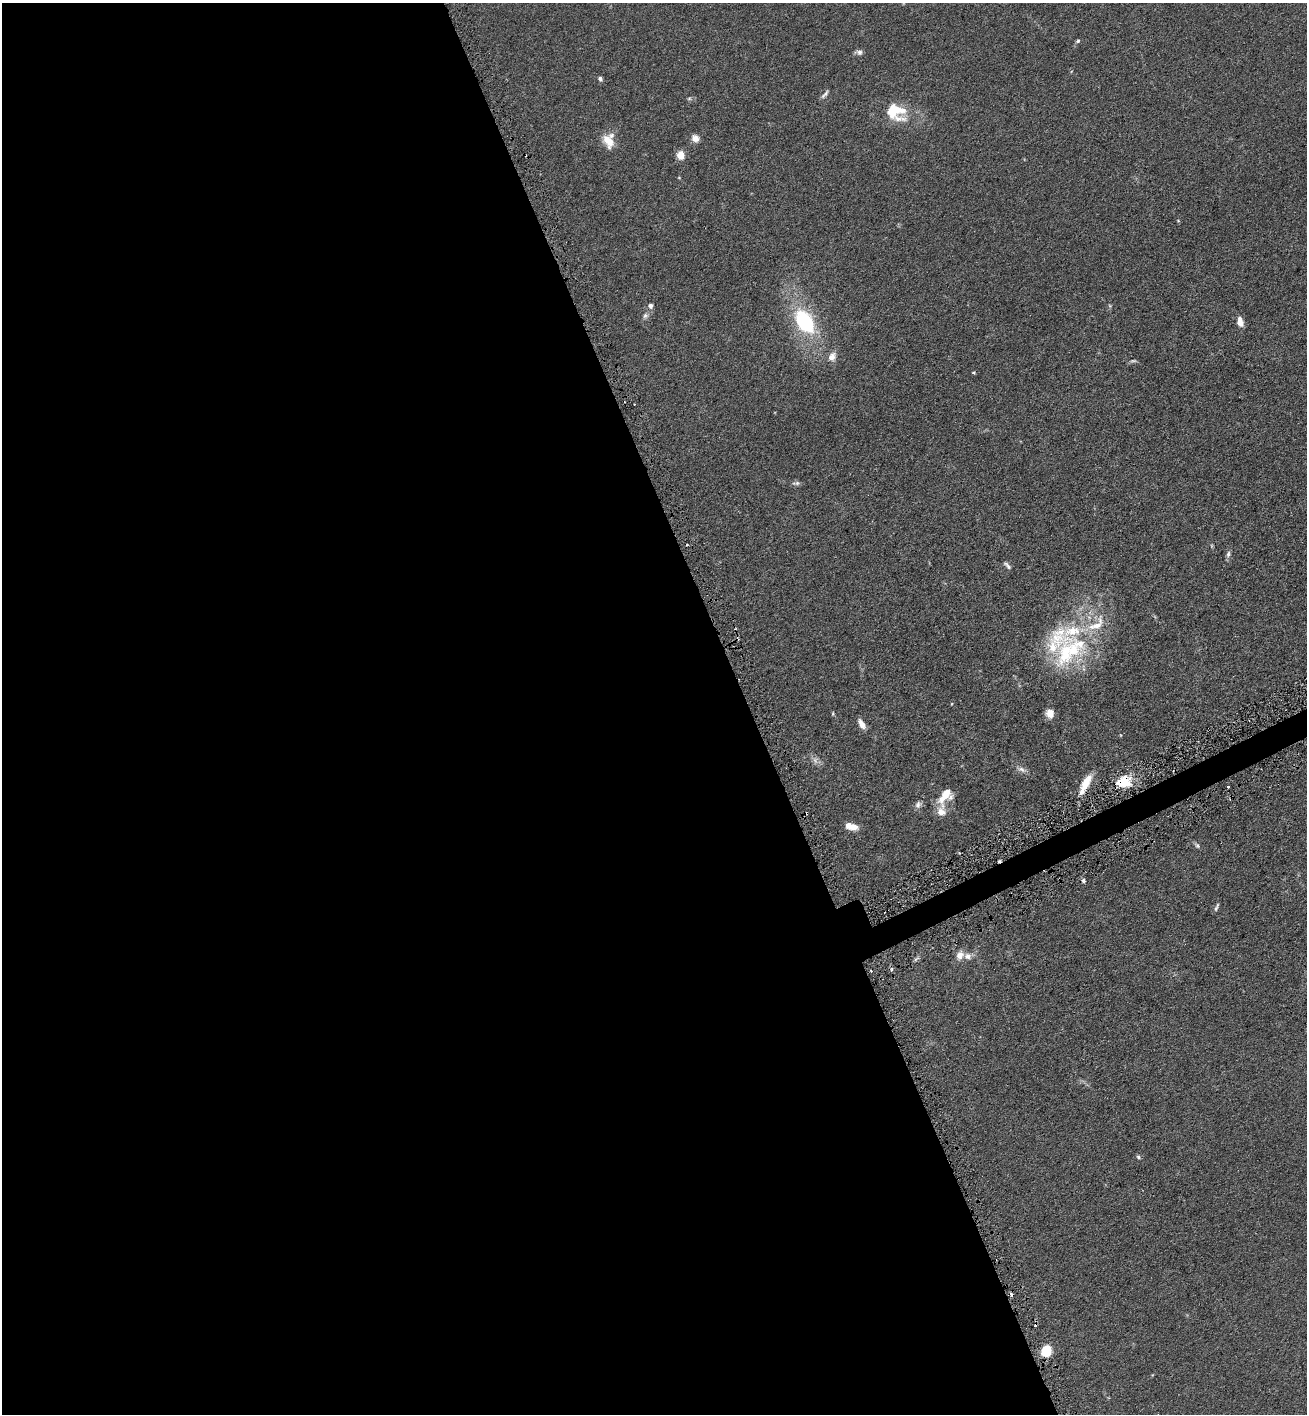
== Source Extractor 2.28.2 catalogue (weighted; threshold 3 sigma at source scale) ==
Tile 9 of 4 x 4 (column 1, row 3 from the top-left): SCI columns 149-1453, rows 1425-2836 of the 5654 x 5672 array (HDU 1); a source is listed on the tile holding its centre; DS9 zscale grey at full resolution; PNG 1309 x 1416 px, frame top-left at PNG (2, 3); no overlay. Shown black and unused: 58% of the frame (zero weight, under 3 of 6 exposures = <1% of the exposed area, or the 3 px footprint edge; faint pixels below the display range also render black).
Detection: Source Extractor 2.28.2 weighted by HDU 2 'WHT'; one run over the whole footprint, this tile lists its part. Background 0.0619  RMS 0.0058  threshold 0.0239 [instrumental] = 3 sigma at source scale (4.09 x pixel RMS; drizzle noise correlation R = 1.36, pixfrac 0.8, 0.05/0.05 arcsec/px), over >= 5 px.
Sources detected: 60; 1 too faint to see at this stretch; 8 cosmic-ray / hot-pixel residue — not listed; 12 inside a brighter listed object's ellipse — not listed separately; the other 39 listed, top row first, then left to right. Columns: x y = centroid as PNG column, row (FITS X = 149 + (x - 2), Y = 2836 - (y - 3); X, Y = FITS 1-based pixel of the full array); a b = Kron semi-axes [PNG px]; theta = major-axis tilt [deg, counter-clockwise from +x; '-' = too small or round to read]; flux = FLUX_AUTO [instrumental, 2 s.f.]
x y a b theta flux
1078 41 7 5 40 0.88
859 52 10 6 -2 1.8
600 79 7 6 - 1.2
825 94 13 4 50 1.6
689 98 6 4 1 0.78
898 119 32 18 0 12
695 138 9 7 -38 3.6
608 141 18 11 -60 8.5
681 155 8 7 - 6.3
679 178 5 3 - 0.4
1178 221 5 3 - 0.45
650 306 7 7 - 1.8
645 316 8 7 - 1.7
805 322 29 17 -58 42
1240 322 10 6 -75 5
832 357 12 9 59 3.9
1133 361 9 4 0 0.92
973 372 5 3 - 0.48
796 483 12 5 5 1.3
1228 554 9 5 75 1.5
1007 565 11 4 -44 1.4
1072 631 40 36 70 48
1050 713 9 8 - 4.3
833 714 6 4 84 0.6
862 724 13 6 -58 3.4
1022 769 12 7 -22 2.5
1124 782 18 14 15 12
1086 783 23 9 59 9
1228 787 3 2 - 1.3
945 796 24 12 56 10
918 804 10 8 51 2.1
853 827 12 8 -19 5.2
1197 845 9 5 -46 1.2
1083 881 6 4 -88 1
1216 907 11 4 67 1.2
960 955 14 10 69 3.9
892 969 5 3 - 0.77
1138 1157 6 4 -29 0.93
1046 1351 9 8 - 17
Overlapping masked pixels (flux is a lower limit): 2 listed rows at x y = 1124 782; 1086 783